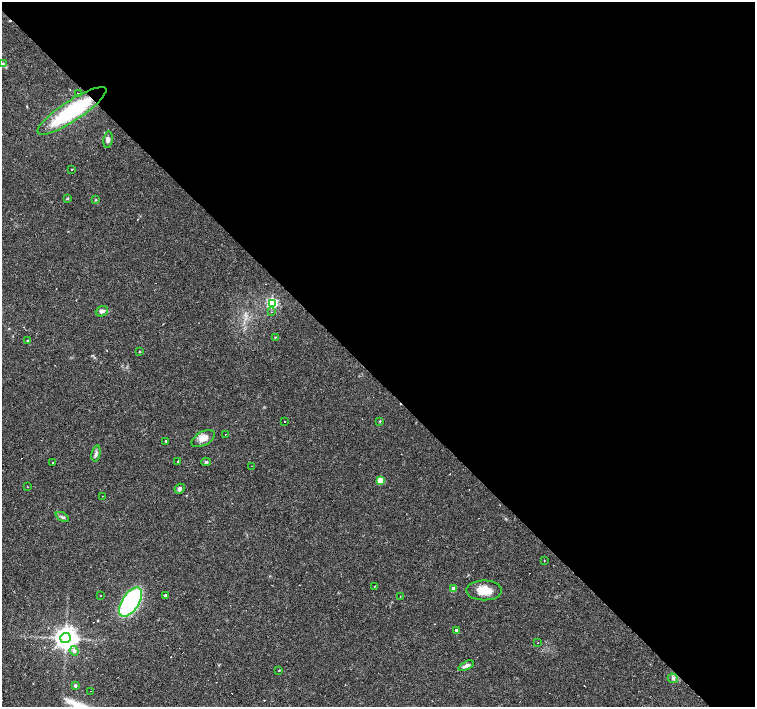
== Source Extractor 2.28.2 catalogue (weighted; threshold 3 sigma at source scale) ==
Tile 8 of 4 x 4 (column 4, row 2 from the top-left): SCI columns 4517-6021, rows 3036-4444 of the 6021 x 6003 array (HDU 1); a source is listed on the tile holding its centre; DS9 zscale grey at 2 x 2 block average (1 PNG px = mean of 2 x 2 image px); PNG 757 x 709 px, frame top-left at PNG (2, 2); each listed source drawn as its Kron ellipse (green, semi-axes under 4 px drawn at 4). Shown black and unused: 54% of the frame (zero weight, under 3 of 4 exposures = <1% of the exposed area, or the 3 px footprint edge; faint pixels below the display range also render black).
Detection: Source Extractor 2.28.2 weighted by HDU 2 'WHT'; one run over the whole footprint, this tile lists its part. Background 0.033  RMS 0.0024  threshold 0.011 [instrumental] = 3 sigma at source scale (4.5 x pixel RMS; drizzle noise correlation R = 1.50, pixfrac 1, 0.0396/0.0396 arcsec/px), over >= 5 px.
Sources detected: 63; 18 cosmic-ray / hot-pixel residue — neither listed nor drawn; the other 45 listed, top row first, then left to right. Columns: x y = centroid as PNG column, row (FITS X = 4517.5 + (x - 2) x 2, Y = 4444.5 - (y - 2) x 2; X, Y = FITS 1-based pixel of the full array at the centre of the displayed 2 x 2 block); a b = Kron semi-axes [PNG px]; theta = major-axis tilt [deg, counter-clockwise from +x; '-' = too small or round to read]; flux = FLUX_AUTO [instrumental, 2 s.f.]
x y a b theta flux
3 63 3 3 - 0.45
78 94 2 2 - 0.7
72 111 40 10 33 49
108 140 8 4 80 1.8
71 169 2 2 - 3
67 198 3 3 - 0.61
96 200 3 3 - 0.46
272 303 4 4 - 73
102 311 6 5 - 1.7
271 312 2 2 - 0.4
275 337 3 2 - 0.41
28 341 2 2 - 0.81
140 352 2 2 - 0.47
284 421 2 2 - 1.5
380 421 3 2 - 0.35
225 434 2 2 - 2.4
203 439 12 7 28 4.7
165 441 2 2 - 0.65
96 453 8 3 78 1.5
178 461 2 2 - 9.1
206 462 4 4 - 0.77
52 463 2 2 - 1
251 466 2 2 - 0.76
380 480 3 3 - 13
27 487 2 2 - 0.41
180 489 5 4 - 1.1
102 496 2 2 - 0.91
62 517 7 3 -27 1.2
544 560 2 2 - 0.24
375 586 2 2 - 0.3
454 589 3 3 - 9.1
484 590 18 10 0 9.3
101 596 2 2 - 0.24
165 596 3 2 - 0.86
400 596 2 2 - 0.58
130 602 16 8 57 92
456 630 2 2 - 0.96
66 638 5 5 - 500
538 643 2 2 - 1.7
74 651 5 4 - 1.2
466 666 8 3 25 2
279 671 3 2 - 0.31
673 678 5 4 - 1.4
75 685 3 2 - 1.1
91 691 2 2 - 0.43
Diffuse or blended objects may show on this block-average render without a row.